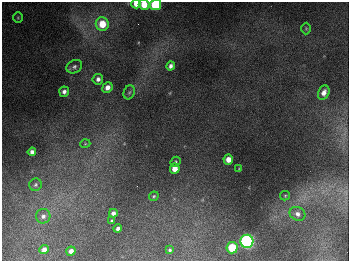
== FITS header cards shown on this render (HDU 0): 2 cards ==
NAXIS1  =                  347
NAXIS2  =                  259

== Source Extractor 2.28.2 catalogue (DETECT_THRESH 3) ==
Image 347 x 259 px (HDU 0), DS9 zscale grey, 1 PNG px = 1 image px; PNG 351 x 263 px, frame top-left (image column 1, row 259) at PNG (2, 2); each listed source drawn as its Kron ellipse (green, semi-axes under 4 px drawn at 4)
Background 678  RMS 49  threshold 148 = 3 sigma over >= 5 px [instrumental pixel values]
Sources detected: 32; all 32 listed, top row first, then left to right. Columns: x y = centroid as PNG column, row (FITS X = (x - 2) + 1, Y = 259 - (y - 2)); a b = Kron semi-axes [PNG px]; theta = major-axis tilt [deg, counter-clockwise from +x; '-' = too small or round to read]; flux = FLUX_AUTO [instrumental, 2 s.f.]
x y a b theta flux
136 4 5 4 - 3.7e+04
144 5 5 5 - 6.2e+04
156 5 5 5 - 2.5e+05
18 18 5 4 - 3.8e+03
102 24 7 6 - 7.8e+04
306 28 6 5 - 4.3e+03
171 66 5 4 - 1.2e+04
74 67 8 6 29 1.0e+04
98 79 5 5 - 1.4e+04
107 87 5 5 - 2.2e+04
64 92 5 5 - 1.3e+04
129 92 7 5 67 6.1e+03
324 93 7 5 64 2.0e+04
85 144 5 3 - 3.3e+03
32 152 4 4 - 1.5e+04
228 159 5 5 - 3.5e+04
175 162 5 4 - 5.2e+03
175 169 5 5 - 3.9e+04
239 169 4 3 - 3.3e+03
35 185 6 6 - 7.3e+03
154 196 5 4 - 4.7e+03
285 196 5 4 - 3.9e+03
113 213 4 4 - 1.2e+04
298 214 8 6 -29 1.6e+04
43 216 7 7 - 1.4e+04
112 221 3 3 - 4.2e+03
118 229 4 4 - 9.5e+03
247 241 6 6 - 1.0e+06
232 248 6 5 - 1.2e+05
44 250 5 4 - 1.8e+04
170 250 3 3 - 5.1e+03
71 251 5 4 - 1.9e+04
At the frame edge (FLAGS 8, measured only in part): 3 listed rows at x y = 136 4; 144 5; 156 5